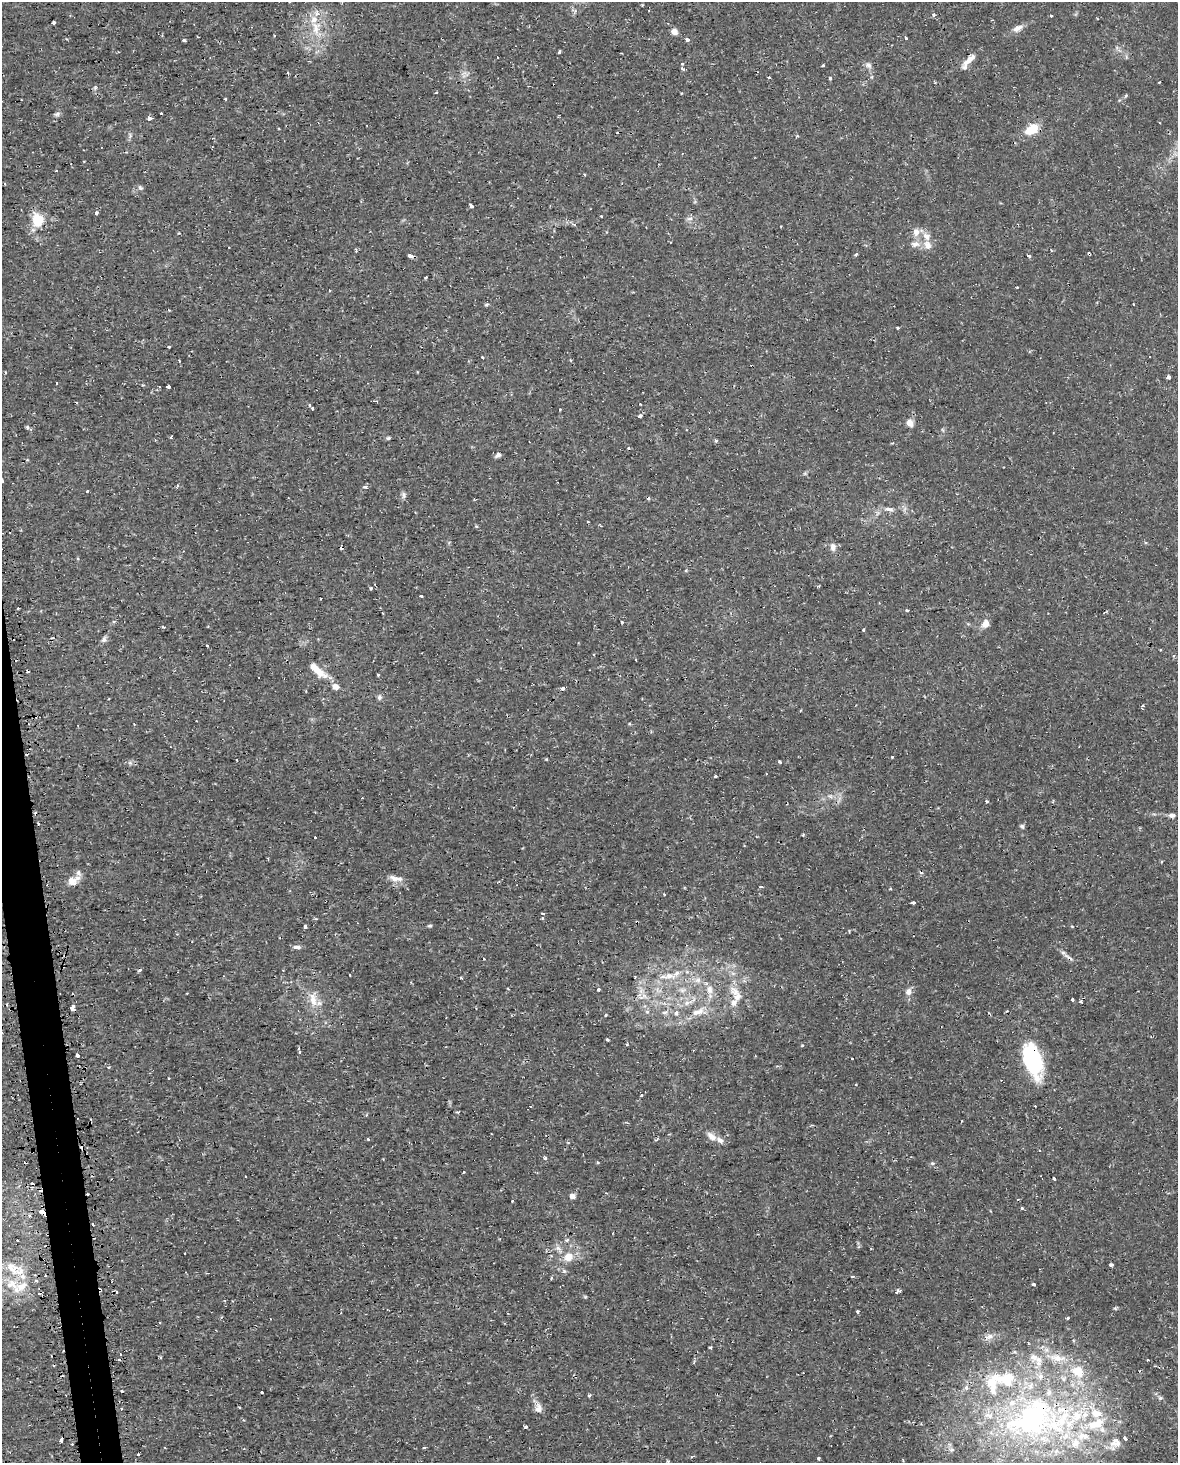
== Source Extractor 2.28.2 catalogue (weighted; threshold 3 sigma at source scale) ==
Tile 7 of 4 x 3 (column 3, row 2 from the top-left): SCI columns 2370-3545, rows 1542-3002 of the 4740 x 4499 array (HDU 1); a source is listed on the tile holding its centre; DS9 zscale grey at full resolution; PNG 1180 x 1465 px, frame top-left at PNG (2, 2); no overlay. Shown black and unused: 2% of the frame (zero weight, under 2 of 3 exposures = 3% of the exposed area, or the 3 px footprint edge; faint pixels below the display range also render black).
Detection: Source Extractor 2.28.2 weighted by HDU 2 'WHT'; one run over the whole footprint, this tile lists its part. Background 0.0102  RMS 0.0013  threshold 0.0058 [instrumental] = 3 sigma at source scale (4.5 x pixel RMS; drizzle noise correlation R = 1.50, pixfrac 1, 0.0396/0.0396 arcsec/px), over >= 5 px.
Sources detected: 256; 1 inside a brighter object's white glare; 35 cosmic-ray / hot-pixel residue — not listed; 27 inside a brighter listed object's ellipse — not listed separately; the other 193 listed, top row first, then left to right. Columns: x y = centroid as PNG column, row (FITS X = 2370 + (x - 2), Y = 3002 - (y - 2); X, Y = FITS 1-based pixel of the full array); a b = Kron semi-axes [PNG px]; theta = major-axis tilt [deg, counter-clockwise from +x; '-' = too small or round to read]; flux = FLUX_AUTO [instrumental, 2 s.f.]
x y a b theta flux
933 14 3 3 - 0.41
1051 16 3 3 - 0.18
992 20 3 2 - 0.093
53 23 3 3 - 0.59
316 28 23 11 -78 2.6
1017 28 16 7 26 0.84
674 32 7 6 - 0.71
905 38 4 3 - 0.54
184 40 3 3 - 0.55
687 40 5 4 - 0.38
559 52 4 2 - 0.3
969 60 21 7 44 1.3
823 65 3 3 - 0.39
869 65 9 7 -58 0.49
682 68 7 4 -44 0.22
288 73 3 3 - 0.2
768 77 3 3 - 0.3
830 78 3 3 - 0.22
95 88 5 3 - 0.2
436 93 3 2 - 0.12
706 94 3 2 - 0.089
1126 96 6 4 45 0.16
226 99 3 3 - 0.3
161 113 3 2 - 0.12
57 114 8 5 11 0.32
149 118 4 3 - 0.55
1032 129 13 8 34 3.3
57 171 3 2 - 0.14
140 187 7 5 -63 0.26
471 206 4 3 - 0.88
96 213 3 3 - 0.88
601 216 3 3 - 0.26
690 219 9 4 1 0.35
38 220 18 14 -82 2.9
916 232 12 9 -87 0.92
926 236 11 9 -53 1
915 244 13 9 13 0.9
356 250 5 3 - 0.14
856 254 5 3 - 0.18
410 256 5 4 - 0.64
1029 256 4 4 - 0.2
426 277 3 3 - 0.29
1017 287 2 2 - 0.092
486 304 7 3 9 0.16
897 328 3 3 - 0.38
169 347 3 2 - 0.11
483 357 3 3 - 0.19
179 361 3 2 - 0.15
5 372 3 2 - 0.11
1169 377 4 3 - 0.55
168 387 4 3 - 1.2
312 408 6 3 -56 0.86
560 409 2 2 - 0.11
640 416 4 3 - 0.4
909 423 8 6 -50 0.95
27 427 5 4 - 0.36
171 437 3 3 - 0.24
388 438 5 4 - 0.17
716 440 4 4 - 0.19
498 455 8 5 37 0.37
2 481 4 3 - 0.66
177 485 4 3 - 0.16
365 487 7 4 8 0.28
87 491 4 2 - 0.12
403 495 10 5 -85 0.33
889 509 13 5 -7 0.61
588 522 3 2 - 0.099
476 526 5 3 - 0.14
833 547 10 7 -86 0.65
78 559 4 3 - 0.17
686 570 5 3 - 0.11
371 588 4 3 - 0.14
421 596 3 3 - 0.49
321 599 3 2 - 0.12
17 608 3 2 - 0.29
907 610 3 3 - 0.33
622 622 3 3 - 0.12
985 624 9 7 62 1
163 627 4 3 - 0.14
863 630 3 3 - 0.2
104 639 9 5 -86 0.32
207 645 3 2 - 0.098
317 670 27 8 -40 1.9
378 675 3 3 - 0.18
562 688 4 3 - 0.46
379 697 8 6 78 0.29
1142 706 4 3 - 0.69
134 724 3 2 - 0.12
892 757 3 3 - 0.22
546 759 5 3 - 0.11
780 762 4 3 - 0.19
715 776 3 3 - 0.46
830 796 7 4 -19 0.27
986 801 4 3 - 0.14
1172 815 8 6 -5 0.37
1022 826 6 5 - 0.24
803 835 4 4 - 0.13
315 837 3 3 - 0.32
268 859 4 2 - 0.11
394 878 17 7 -16 0.95
73 880 18 11 27 1.3
761 887 3 3 - 0.44
891 889 3 3 - 0.13
664 894 3 2 - 0.14
913 903 4 3 - 1
543 913 4 3 - 0.22
430 926 6 4 -4 0.17
305 927 3 3 - 0.44
297 947 10 5 -8 0.43
1069 958 19 5 -35 0.57
483 959 3 2 - 0.18
283 970 2 2 - 0.088
687 972 7 4 -18 0.26
669 976 16 9 8 1.5
461 978 4 3 - 0.12
698 980 9 7 15 0.66
598 989 3 3 - 0.22
682 990 9 7 9 0.57
709 990 14 9 -86 1.1
908 992 9 7 65 0.7
187 993 3 2 - 0.087
737 997 13 11 39 1.4
313 999 23 10 -84 1.8
1072 1000 3 3 - 0.65
1081 1002 4 3 - 0.18
664 1003 5 5 - 0.31
687 1003 12 6 18 0.77
72 1007 6 4 48 0.62
647 1011 5 4 - 0.35
665 1012 9 5 13 0.38
697 1012 18 9 21 1.5
676 1013 7 5 75 0.37
606 1015 3 3 - 0.13
607 1039 3 3 - 0.21
300 1052 4 4 - 0.2
77 1055 4 3 - 0.71
852 1059 3 3 - 0.33
1032 1060 35 16 -69 12
169 1078 2 2 - 0.11
641 1095 4 3 - 0.15
458 1112 4 3 - 0.18
712 1136 13 7 -45 0.99
368 1139 4 3 - 0.14
656 1140 3 3 - 0.27
545 1158 4 4 - 0.24
597 1162 4 3 - 0.13
932 1163 5 5 - 0.2
464 1172 3 3 - 0.098
1054 1179 4 2 - 0.28
572 1196 4 4 - 1.2
512 1201 2 2 - 0.12
1022 1208 3 3 - 0.15
41 1211 5 3 - 3.7
30 1215 4 3 - 0.33
92 1224 3 2 - 0.12
17 1240 2 2 - 0.1
567 1240 5 4 - 0.21
558 1248 9 6 -16 0.5
871 1248 3 2 - 0.14
568 1257 11 9 36 1.6
1111 1265 4 3 - 0.52
12 1268 26 14 -42 3
564 1271 5 5 - 0.21
852 1276 3 3 - 0.23
551 1278 5 3 - 0.14
37 1281 3 3 - 0.74
1033 1284 3 3 - 0.81
898 1291 6 3 21 0.34
117 1292 4 3 - 0.18
1115 1309 5 4 - 0.19
858 1311 3 3 - 0.23
1068 1318 3 3 - 0.31
989 1337 14 7 30 0.64
710 1347 4 2 - 0.15
120 1354 3 2 - 0.11
1148 1360 3 2 - 0.12
992 1383 37 25 55 6.8
261 1392 3 3 - 0.4
589 1395 5 4 - 0.19
1160 1398 5 5 - 0.22
121 1408 3 3 - 0.4
538 1408 11 9 85 0.83
1033 1418 74 50 56 36
1098 1422 15 15 - 2.4
526 1427 4 3 - 0.19
1083 1436 18 10 -5 2.2
61 1440 6 3 64 0.64
1117 1443 12 9 38 0.81
424 1447 3 2 - 0.22
952 1450 8 6 1 0.37
138 1454 3 3 - 0.33
819 1458 3 3 - 0.31
668 1461 5 4 - 0.14
Overlapping masked pixels (flux is a lower limit): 6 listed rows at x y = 410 256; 1069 958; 1032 1060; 41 1211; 1033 1418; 61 1440
Isophote crosses this tile's border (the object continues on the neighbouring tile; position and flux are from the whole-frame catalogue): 1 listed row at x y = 2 481
Unlisted compact peaks at least as high as the median listed source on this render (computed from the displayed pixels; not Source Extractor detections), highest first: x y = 585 1297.